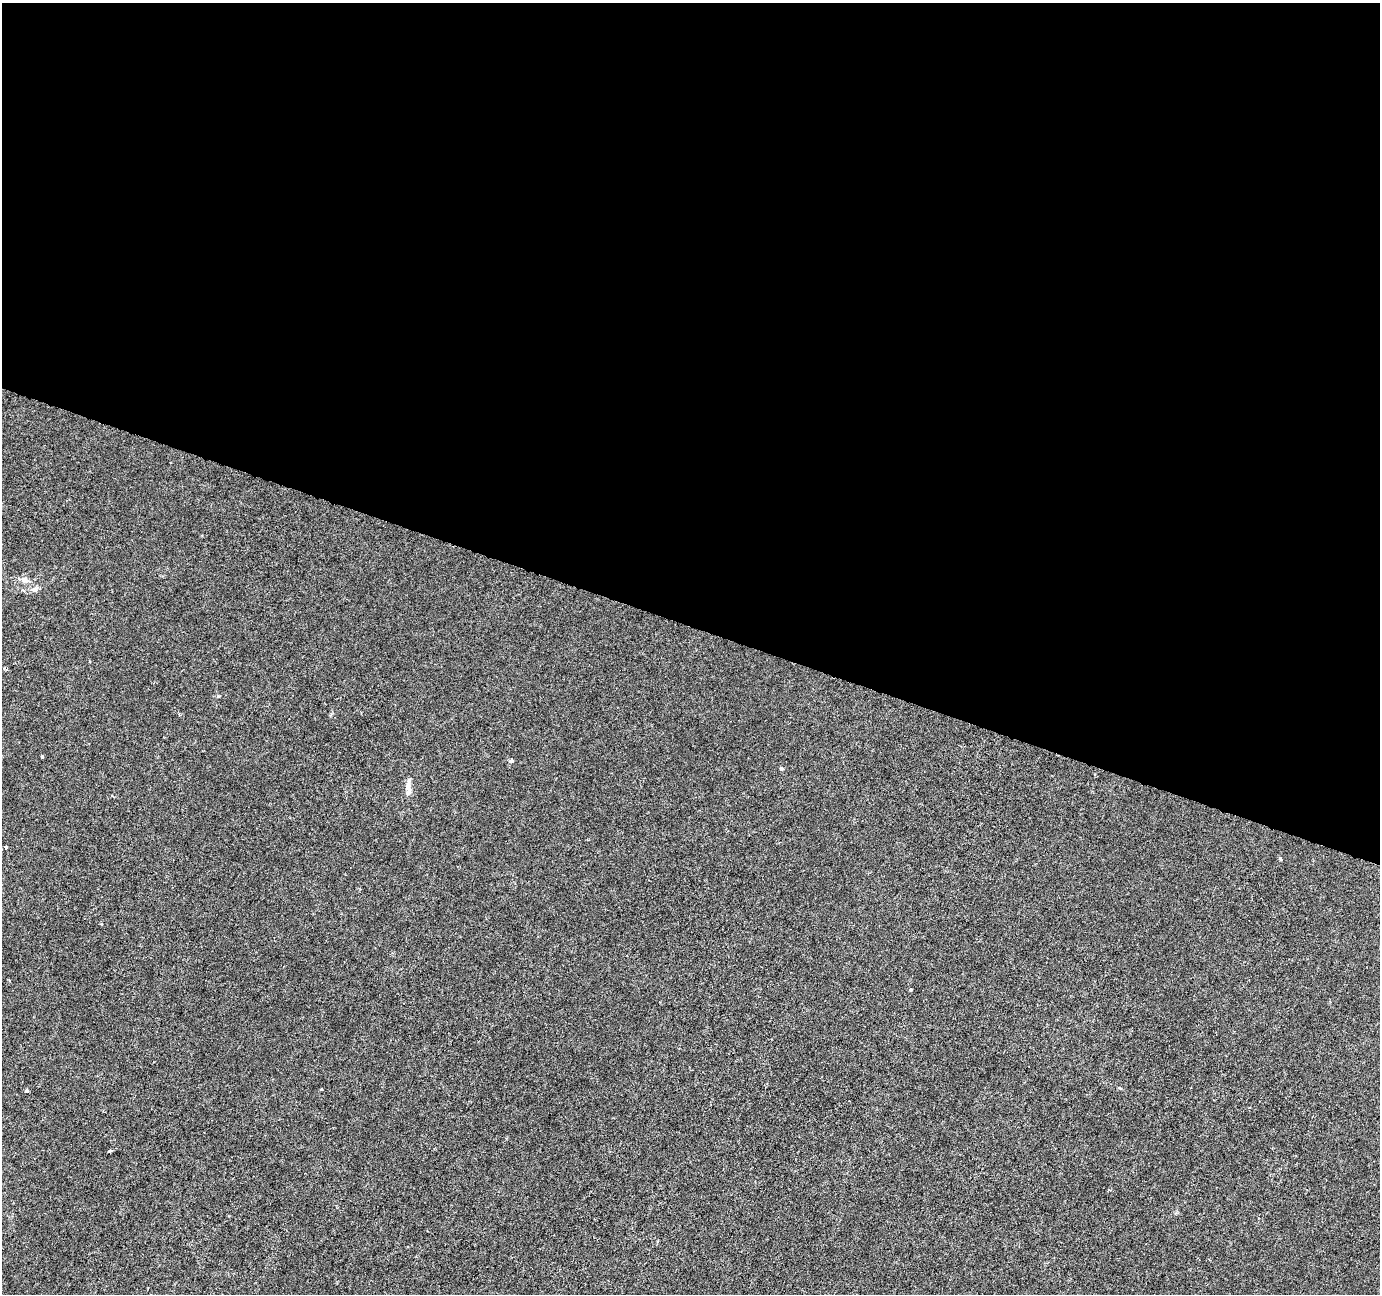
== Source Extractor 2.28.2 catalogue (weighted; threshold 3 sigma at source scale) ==
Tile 3 of 4 x 4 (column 3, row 1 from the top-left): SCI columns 2757-4134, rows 4091-5382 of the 5521 x 5659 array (HDU 1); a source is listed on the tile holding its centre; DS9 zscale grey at full resolution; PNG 1382 x 1296 px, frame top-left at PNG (2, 3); no overlay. Shown black and unused: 48% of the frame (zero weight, under 3 of 6 exposures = <1% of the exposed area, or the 3 px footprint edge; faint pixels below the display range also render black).
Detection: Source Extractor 2.28.2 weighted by HDU 2 'WHT'; one run over the whole footprint, this tile lists its part. Background -9.02e-05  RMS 0.0012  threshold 0.00505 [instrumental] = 3 sigma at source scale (4.09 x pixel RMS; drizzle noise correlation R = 1.36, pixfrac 0.8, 0.0396/0.0396 arcsec/px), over >= 5 px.
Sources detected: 12; all 12 listed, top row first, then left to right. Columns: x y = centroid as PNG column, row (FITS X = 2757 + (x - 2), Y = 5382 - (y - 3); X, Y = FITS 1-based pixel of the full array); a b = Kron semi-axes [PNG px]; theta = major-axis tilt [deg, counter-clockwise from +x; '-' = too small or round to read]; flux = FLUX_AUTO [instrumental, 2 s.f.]
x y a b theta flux
24 579 9 8 - 0.47
34 589 9 7 -9 0.44
179 714 5 3 - 0.13
42 756 3 3 - 0.14
511 761 6 5 - 0.28
782 768 4 4 - 0.3
408 786 16 8 90 0.77
6 847 3 3 - 0.47
1280 859 5 4 - 0.11
911 990 4 3 - 0.13
26 1090 3 3 - 0.37
111 1150 5 3 - 0.14